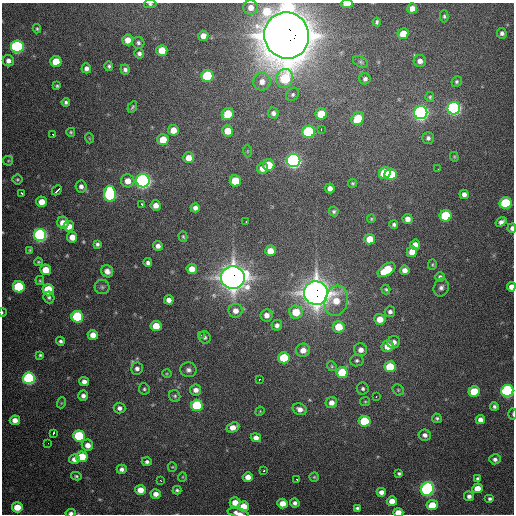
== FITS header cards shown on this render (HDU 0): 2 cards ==
NAXIS1  =                  512 / Axis length
NAXIS2  =                  512 / Axis length

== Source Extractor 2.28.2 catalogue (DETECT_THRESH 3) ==
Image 512 x 512 px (HDU 0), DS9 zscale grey, 1 PNG px = 1 image px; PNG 516 x 516 px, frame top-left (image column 1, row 512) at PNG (2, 3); each listed source drawn as its Kron ellipse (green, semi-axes under 4 px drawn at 4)
Background 1480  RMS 41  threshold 122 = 3 sigma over >= 5 px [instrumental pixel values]
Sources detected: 208; all 208 listed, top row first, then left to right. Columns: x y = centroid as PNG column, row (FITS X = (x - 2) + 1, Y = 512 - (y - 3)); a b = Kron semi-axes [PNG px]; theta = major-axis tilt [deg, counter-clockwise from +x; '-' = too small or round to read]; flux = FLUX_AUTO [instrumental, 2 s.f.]
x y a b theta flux
150 4 6 4 -1 5.1e+03
347 4 5 3 - 3.9e+04
251 7 7 7 - 2.2e+04
412 8 5 5 - 2.2e+04
444 16 6 4 -90 4.4e+03
377 22 4 3 - 4.3e+03
37 29 4 3 - 3.5e+03
502 33 5 5 - 8.3e+03
403 34 5 5 - 5.8e+04
287 35 23 22 - 1.2e+07
203 36 5 5 - 2.2e+04
128 40 5 5 - 3.5e+04
138 43 6 5 - 6.8e+03
17 47 6 6 - 6.1e+05
162 50 5 5 - 4.8e+04
139 53 5 4 - 9.2e+03
8 61 6 5 - 1.5e+04
420 61 6 6 - 1.4e+04
56 62 5 5 - 6.4e+04
361 62 8 5 -27 5.3e+03
109 66 5 4 - 5.6e+03
86 68 5 5 - 1.1e+04
125 70 5 4 - 8.1e+03
207 76 6 6 - 2.4e+05
285 78 9 8 - 1.5e+05
365 79 5 5 - 7.8e+03
262 82 9 8 - 2.3e+04
457 82 5 5 - 5.1e+03
57 86 4 3 - 3.8e+03
293 94 7 6 - 6.4e+03
430 97 5 4 - 4.2e+03
66 102 4 4 - 5.9e+03
132 107 6 4 60 4.3e+03
454 108 6 6 - 8.5e+05
273 113 5 5 - 1.0e+04
421 113 6 6 - 1.1e+06
228 114 6 5 - 8.4e+04
321 114 6 5 - 7.6e+04
358 119 7 5 52 9.6e+04
321 129 3 2 - 2.8e+03
173 130 5 5 - 3.8e+04
228 131 5 5 - 4.3e+04
71 132 4 4 - 4.0e+03
308 132 6 6 - 3.1e+05
53 134 3 2 - 6.9e+03
89 138 5 3 - 2.1e+03
428 138 6 6 - 7.9e+03
163 140 5 5 - 6.2e+04
247 151 6 4 89 3.3e+03
454 157 5 4 - 3.0e+03
189 158 5 5 - 3.2e+04
294 160 6 6 - 1.2e+06
8 161 5 4 - 3.2e+03
269 165 6 5 - 5.7e+04
262 168 5 5 - 2.3e+04
438 169 3 2 - 2.4e+03
385 173 6 5 - 1.3e+05
391 174 6 5 - 1.5e+05
17 179 5 5 - 3.8e+03
128 181 6 6 - 2.9e+04
143 181 6 6 - 1.2e+06
235 181 6 5 - 9.3e+04
353 183 4 4 - 3.9e+03
81 186 6 5 - 1.1e+04
330 188 5 5 - 1.4e+04
57 190 5 2 - 1.2e+04
22 193 4 2 - 4.5e+03
110 194 8 6 -88 4.1e+05
464 194 5 4 - 1.2e+04
42 202 5 5 - 3.6e+04
506 203 6 6 - 2.6e+05
142 204 3 3 - 8.4e+03
156 205 5 5 - 2.0e+04
195 208 4 4 - 1.3e+04
334 211 5 4 - 5.0e+03
446 216 6 6 - 1.7e+05
371 219 4 3 - 3.2e+03
408 219 5 5 - 1.7e+04
246 222 3 2 - 3.7e+03
501 222 6 4 36 1.2e+04
63 223 6 5 - 3.4e+04
394 224 4 4 - 6.0e+03
69 226 5 5 - 3.2e+04
512 228 5 4 - 1.0e+04
40 235 6 6 - 7.0e+05
72 237 5 5 - 3.0e+04
183 237 5 4 - 3.5e+03
370 239 5 5 - 5.1e+04
97 244 4 4 - 6.3e+03
415 245 5 5 - 2.0e+04
158 246 5 4 - 1.2e+04
30 250 4 4 - 3.1e+03
270 251 5 5 - 3.1e+04
412 252 5 5 - 3.2e+04
38 262 4 3 - 3.4e+03
148 263 4 4 - 8.1e+03
432 265 5 4 - 3.3e+03
192 269 5 5 - 3.3e+04
46 270 5 5 - 5.2e+04
386 270 10 5 34 1.2e+05
405 270 5 5 - 1.7e+04
107 271 6 6 - 1.6e+04
440 277 5 4 - 8.0e+03
233 278 12 11 - 3.3e+06
40 281 4 3 - 3.4e+03
19 287 6 5 - 2.3e+05
102 287 7 7 - 7.2e+03
511 287 5 4 - 2.1e+04
441 288 9 7 69 1.1e+04
386 289 5 4 - 4.3e+03
48 290 5 5 - 1.3e+05
316 293 12 12 - 3.5e+06
49 297 6 5 - 6.2e+03
169 300 5 4 - 1.6e+04
336 301 15 11 75 5.8e+04
235 311 7 7 - 2.1e+04
2 312 4 2 - 2.2e+03
296 312 6 6 - 6.4e+04
390 312 5 5 - 7.8e+03
267 315 6 6 - 1.8e+04
77 317 6 6 - 2.6e+05
380 319 5 5 - 3.7e+04
277 325 5 5 - 1.0e+04
156 326 5 5 - 5.1e+04
339 327 6 5 - 6.7e+04
93 335 5 5 - 3.0e+04
201 335 3 2 - 2.4e+03
205 337 6 5 - 6.6e+03
60 341 4 4 - 7.0e+03
394 342 6 6 - 1.6e+04
388 346 6 5 - 4.0e+04
303 350 7 6 - 2.1e+04
361 350 6 6 - 1.6e+04
40 355 4 3 - 4.7e+03
284 358 6 5 - 1.5e+05
357 360 6 6 - 6.5e+03
332 366 5 4 - 3.4e+03
390 367 6 5 - 1.0e+05
137 368 6 6 - 1.0e+04
188 370 8 7 - 1.2e+04
342 372 6 5 - 1.3e+05
167 374 5 3 - 2.6e+03
29 378 6 6 - 5.4e+05
259 380 3 3 - 1.3e+04
84 382 5 4 - 1.4e+04
144 389 6 5 - 5.0e+03
363 389 6 6 - 6.4e+03
196 390 5 5 - 1.8e+04
398 390 6 5 - 4.3e+03
474 391 5 5 - 9.8e+04
507 391 6 6 - 6.8e+05
83 396 5 4 - 1.0e+04
175 396 6 5 - 5.3e+03
376 397 3 2 - 3.0e+03
365 402 5 4 - 3.4e+03
61 403 5 3 - 2.6e+03
331 403 6 5 - 1.9e+04
197 405 6 5 - 2.2e+05
494 406 4 4 - 6.6e+03
119 408 6 5 - 1.1e+04
300 409 7 5 -24 1.7e+04
260 411 5 3 - 2.4e+03
513 414 6 2 90 3.0e+03
437 418 5 4 - 5.4e+03
15 420 5 5 - 2.2e+04
480 420 5 4 - 1.8e+04
364 421 6 5 - 1.3e+05
233 427 6 4 23 2.8e+04
53 433 4 3 - 7.9e+03
425 435 6 5 - 1.3e+04
79 436 6 5 - 2.6e+05
256 438 5 4 - 1.6e+04
48 443 2 2 - 4.5e+03
87 445 6 5 - 2.2e+04
82 457 5 5 - 9.1e+04
74 459 5 5 - 1.8e+04
495 459 5 5 - 9.5e+03
147 462 5 4 - 7.6e+03
172 467 4 4 - 2.9e+03
122 469 5 4 - 1.1e+04
264 471 3 2 - 3.5e+03
399 473 4 3 - 5.0e+03
76 476 5 3 - 4.3e+03
182 477 5 3 - 2.4e+03
248 477 5 5 - 2.3e+04
314 477 5 4 - 3.4e+03
477 478 3 3 - 4.6e+03
296 479 3 3 - 8.7e+03
160 480 3 2 - 3.8e+03
477 488 5 5 - 3.7e+04
427 489 7 6 - 8.0e+05
140 490 5 5 - 3.7e+04
177 490 4 4 - 4.9e+03
381 492 4 4 - 1.6e+04
156 494 5 5 - 1.9e+04
469 496 5 5 - 1.1e+04
490 499 5 4 - 6.4e+03
392 501 5 5 - 3.0e+04
235 503 5 5 - 3.6e+04
295 503 5 4 - 9.6e+03
282 504 5 5 - 3.5e+04
432 505 5 5 - 6.3e+04
244 506 5 5 - 4.5e+04
17 507 5 5 - 5.8e+04
357 508 4 3 - 5.3e+03
398 512 5 4 - 3.4e+04
71 513 5 3 - 8.2e+03
238 513 11 4 -13 1.9e+04
At the frame edge (FLAGS 8, measured only in part): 11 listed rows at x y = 150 4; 347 4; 287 35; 512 228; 511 287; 2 312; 507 391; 513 414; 398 512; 71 513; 238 513